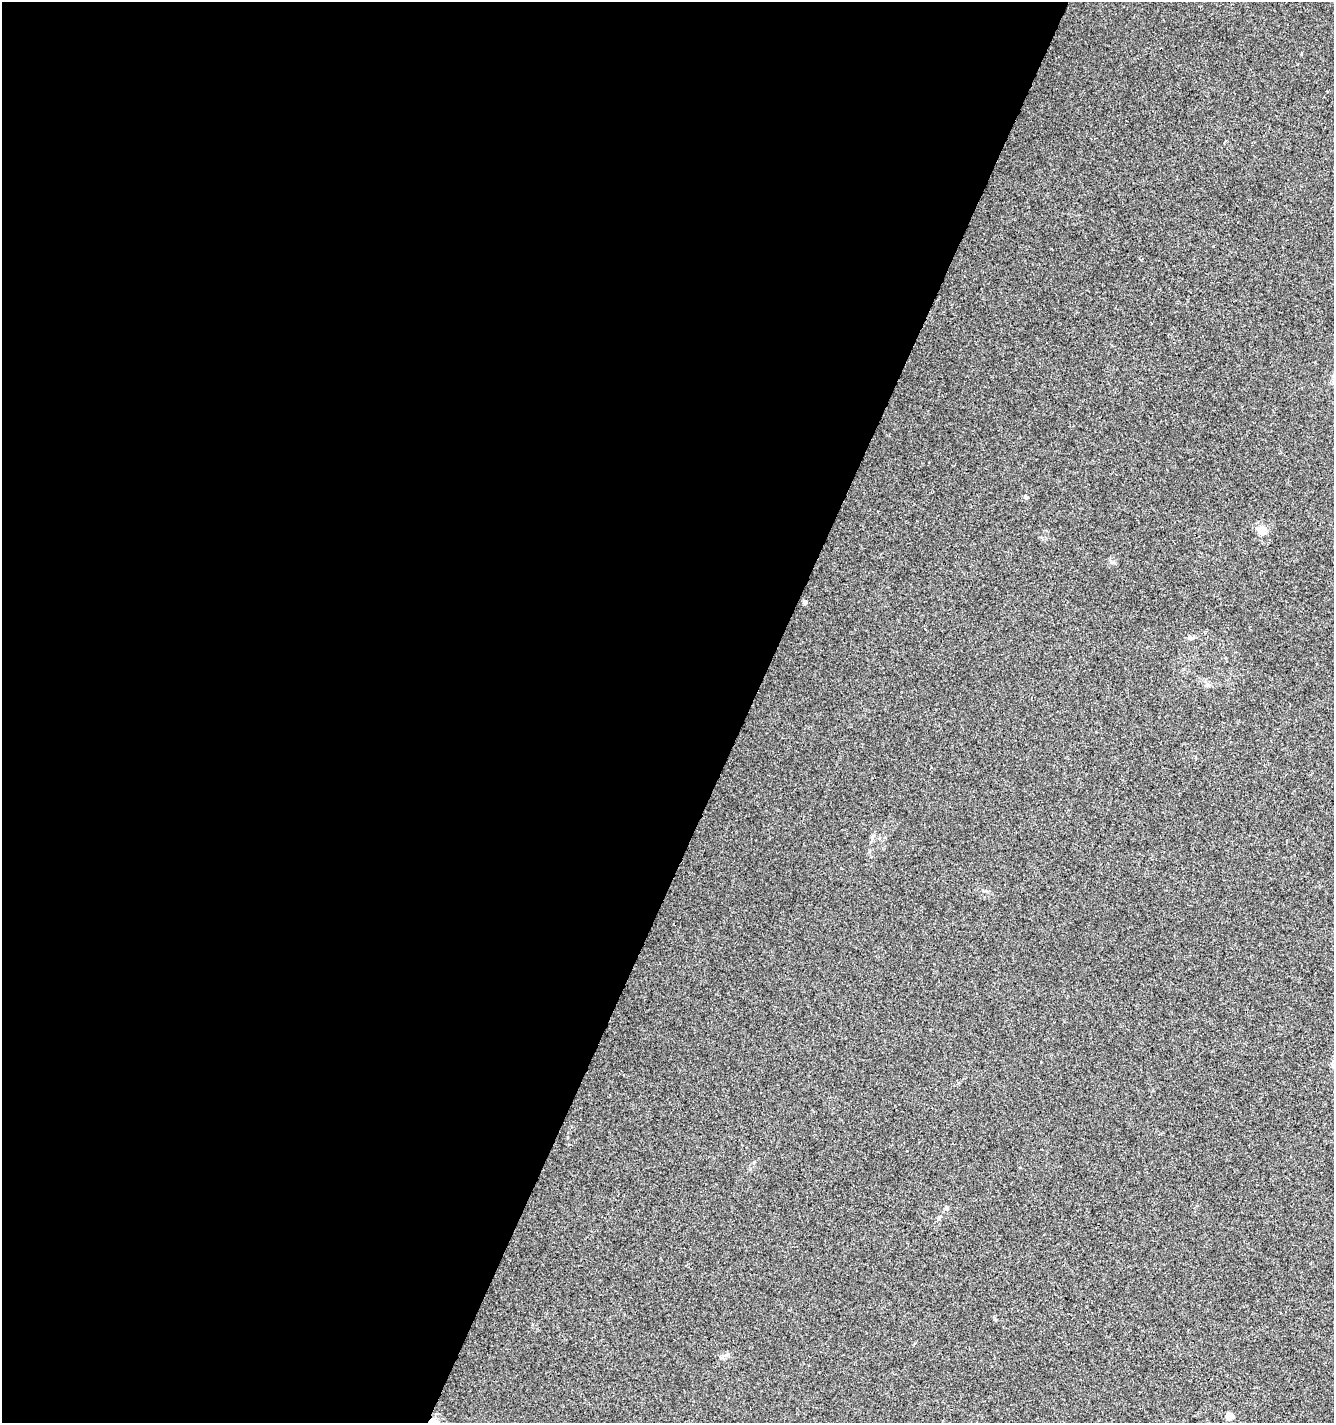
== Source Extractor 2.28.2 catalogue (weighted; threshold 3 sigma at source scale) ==
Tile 5 of 4 x 4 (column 1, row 2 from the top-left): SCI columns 204-1535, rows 2849-4269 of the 5801 x 5691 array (HDU 1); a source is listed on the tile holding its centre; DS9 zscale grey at full resolution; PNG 1336 x 1425 px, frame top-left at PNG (2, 2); no overlay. Shown black and unused: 56% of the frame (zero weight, under 3 of 4 exposures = <1% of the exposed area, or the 3 px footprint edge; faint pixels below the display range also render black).
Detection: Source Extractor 2.28.2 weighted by HDU 2 'WHT'; one run over the whole footprint, this tile lists its part. Background 0.00456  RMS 0.0031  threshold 0.0139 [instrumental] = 3 sigma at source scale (4.5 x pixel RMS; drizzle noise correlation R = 1.50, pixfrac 1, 0.0396/0.0396 arcsec/px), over >= 5 px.
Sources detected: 9; all 9 listed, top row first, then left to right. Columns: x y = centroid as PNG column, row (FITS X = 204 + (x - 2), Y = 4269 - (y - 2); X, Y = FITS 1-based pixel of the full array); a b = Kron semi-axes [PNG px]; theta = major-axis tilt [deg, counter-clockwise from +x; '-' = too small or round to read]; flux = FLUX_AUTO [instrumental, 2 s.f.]
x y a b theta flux
1026 497 5 4 - 0.8
1261 531 17 7 -35 2.2
805 602 4 4 - 1.4
1192 638 7 4 1 0.6
1207 685 7 4 -19 0.59
946 1208 8 5 -59 0.64
939 1218 6 4 47 0.48
1230 1416 5 4 - 5.8
432 1422 14 11 -89 4
Overlapping masked pixels (flux is a lower limit): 1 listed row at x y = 432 1422
Isophote crosses this tile's border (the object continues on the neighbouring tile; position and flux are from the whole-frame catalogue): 1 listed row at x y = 432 1422